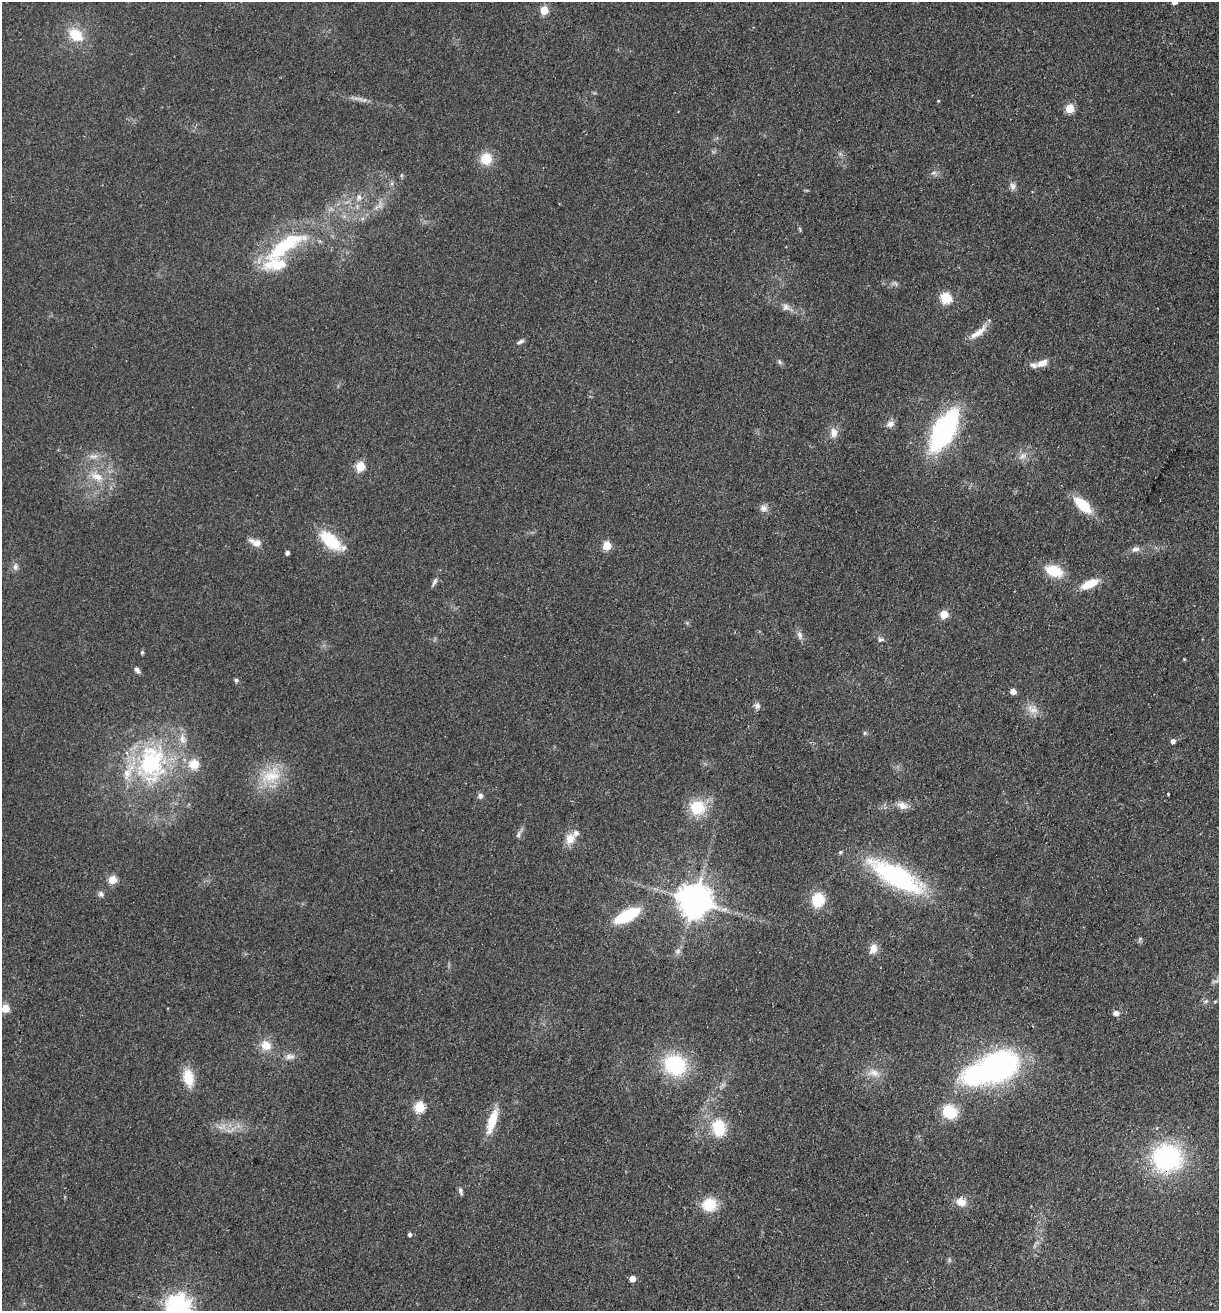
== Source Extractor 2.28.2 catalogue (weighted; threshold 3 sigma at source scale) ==
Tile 6 of 4 x 4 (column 2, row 2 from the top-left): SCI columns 1405-2621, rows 2637-3945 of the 5368 x 5274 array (HDU 1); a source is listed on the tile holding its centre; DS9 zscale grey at full resolution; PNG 1221 x 1313 px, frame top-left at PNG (2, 2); no overlay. Shown black and unused: <1% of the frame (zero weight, under 2 of 3 exposures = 3% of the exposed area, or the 3 px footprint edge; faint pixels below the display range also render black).
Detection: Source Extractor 2.28.2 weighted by HDU 2 'WHT'; one run over the whole footprint, this tile lists its part. Background 0.0768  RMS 0.0079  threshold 0.0354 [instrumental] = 3 sigma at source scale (4.5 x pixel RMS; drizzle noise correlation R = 1.50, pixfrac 1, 0.05/0.05 arcsec/px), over >= 5 px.
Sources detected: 98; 1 too faint to see at this stretch — not listed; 8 inside a brighter listed object's ellipse — not listed separately; the other 89 listed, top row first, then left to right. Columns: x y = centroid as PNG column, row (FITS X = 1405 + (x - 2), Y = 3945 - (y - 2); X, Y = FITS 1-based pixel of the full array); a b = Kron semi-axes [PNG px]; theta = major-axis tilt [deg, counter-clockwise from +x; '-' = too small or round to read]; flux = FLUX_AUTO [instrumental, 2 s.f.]
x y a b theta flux
1174 2 5 5 - 4.5
544 10 5 5 - 25
76 35 17 12 -38 20
938 101 3 3 - 0.66
1070 108 5 5 - 29
486 159 14 13 - 15
934 173 9 4 9 1.8
392 183 7 6 - 2
1013 186 10 8 -83 3.3
359 197 10 7 -83 3.9
284 246 65 19 36 69
895 283 9 5 -40 1.8
946 298 6 6 - 57
786 307 10 10 - 3.9
975 334 33 8 38 9.7
520 342 9 5 27 2.1
779 362 8 5 -44 1.7
1043 363 15 8 26 6.2
890 424 10 8 36 4.3
944 430 34 14 60 180
833 432 13 9 -81 6.1
93 456 13 7 5 4.7
1022 456 13 8 31 5.1
360 466 5 5 - 37
97 477 19 11 -30 12
1083 505 25 11 -42 20
764 508 11 10 - 4
331 541 25 12 -38 36
255 542 18 8 -22 6.3
607 546 5 5 - 27
1136 549 12 7 6 3.4
287 553 4 4 - 2.9
15 567 10 7 80 2.9
1054 571 18 11 -20 23
434 582 13 4 62 2.3
1090 584 20 8 25 16
944 614 5 5 - 24
800 635 12 7 -71 3.4
881 639 9 6 9 2.2
142 652 4 4 - 1.4
1184 659 4 3 - 0.64
137 670 9 6 -49 2.4
236 680 5 4 - 1.9
1013 691 5 5 - 5.8
757 706 9 8 - 3
1032 709 18 11 -31 7.8
865 733 6 5 - 1.2
1173 741 5 4 - 3.4
151 762 53 40 78 110
194 764 13 13 - 12
271 775 32 21 30 28
1168 794 3 2 - 1
480 796 7 7 - 2.5
902 805 15 10 -19 6.4
697 807 17 16 - 27
518 834 12 5 67 2.6
570 839 16 12 67 9.3
840 852 5 4 - 1.4
896 877 63 21 -29 110
112 880 5 5 - 23
101 894 8 7 - 2.4
694 900 10 9 - 1700
818 900 14 12 80 22
627 915 22 9 27 47
1140 939 7 5 60 1.4
873 949 12 9 74 6.7
678 951 9 6 41 2.7
1206 1001 6 4 43 1.4
5 1008 5 5 - 23
1116 1013 5 5 - 4.9
266 1045 15 13 -30 10
290 1057 14 8 7 4.4
675 1065 21 19 -29 62
999 1066 33 24 25 190
874 1073 16 10 -25 7.8
188 1078 20 12 -78 18
419 1107 6 5 - 50
949 1112 13 11 -34 28
492 1121 29 9 72 20
220 1127 10 5 -8 3.4
719 1128 18 13 -79 27
1167 1158 23 21 -4 120
460 1191 10 5 -75 2.3
961 1202 13 10 -21 8.2
709 1204 14 12 3 23
410 1234 5 4 - 2.2
949 1260 6 4 -72 1.1
632 1279 5 4 - 7.8
178 1307 8 8 - 680
Overlapping masked pixels (flux is a lower limit): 1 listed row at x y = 1167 1158
Isophote crosses this tile's border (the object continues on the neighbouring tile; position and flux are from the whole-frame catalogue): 2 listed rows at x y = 1174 2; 178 1307